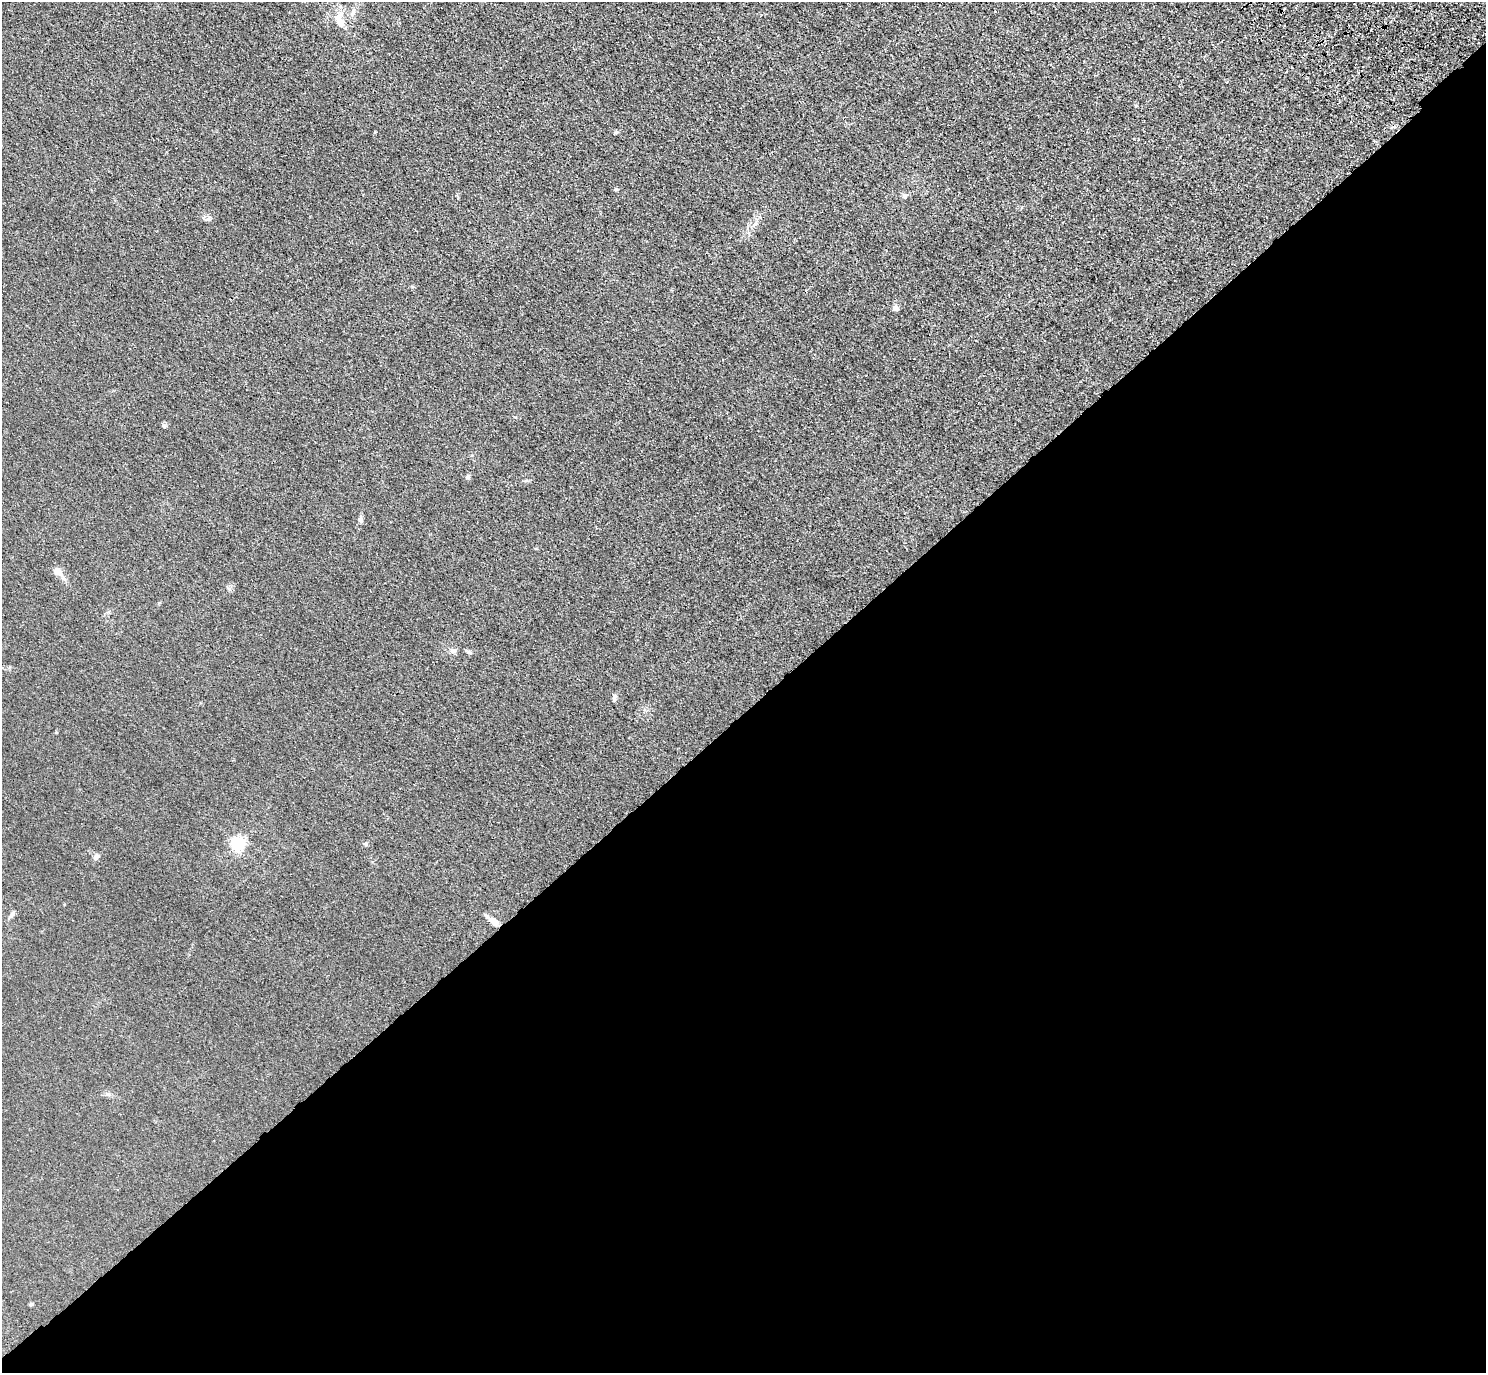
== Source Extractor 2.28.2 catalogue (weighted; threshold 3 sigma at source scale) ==
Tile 15 of 4 x 4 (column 3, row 4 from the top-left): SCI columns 3061-4544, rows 388-1758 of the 6120 x 6120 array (HDU 1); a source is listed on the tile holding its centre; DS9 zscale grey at full resolution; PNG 1488 x 1375 px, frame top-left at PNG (2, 2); no overlay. Shown black and unused: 48% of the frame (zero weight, under 3 of 4 exposures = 6% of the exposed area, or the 3 px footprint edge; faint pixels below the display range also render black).
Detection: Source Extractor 2.28.2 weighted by HDU 2 'WHT'; one run over the whole footprint, this tile lists its part. Background 0.0132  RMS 0.0053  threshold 0.024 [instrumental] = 3 sigma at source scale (4.5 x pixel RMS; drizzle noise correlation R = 1.50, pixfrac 1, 0.05/0.05 arcsec/px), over >= 5 px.
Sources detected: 18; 1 cosmic-ray / hot-pixel residue — not listed; the other 17 listed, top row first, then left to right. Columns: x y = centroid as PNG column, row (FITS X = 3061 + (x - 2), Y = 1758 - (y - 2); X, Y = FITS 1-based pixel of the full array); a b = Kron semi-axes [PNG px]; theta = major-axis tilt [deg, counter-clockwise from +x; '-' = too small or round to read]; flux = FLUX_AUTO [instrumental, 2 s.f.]
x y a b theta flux
353 13 9 6 51 2
340 22 14 12 -80 4.9
615 189 5 4 - 0.67
905 195 7 4 0 1
895 308 6 5 - 2.2
164 426 6 5 - 0.98
468 476 7 5 60 0.98
360 520 7 6 - 1.3
57 571 7 6 - 6.2
469 652 7 4 -16 1
614 698 9 4 80 1.4
238 844 6 6 - 100
366 844 6 4 -73 0.65
96 857 8 6 29 1.8
12 915 11 4 55 1.4
494 922 13 7 -45 4.1
31 1304 6 4 20 0.66
Unlisted compact peaks at least as high as the median listed source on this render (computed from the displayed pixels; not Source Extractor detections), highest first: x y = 208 219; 515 417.